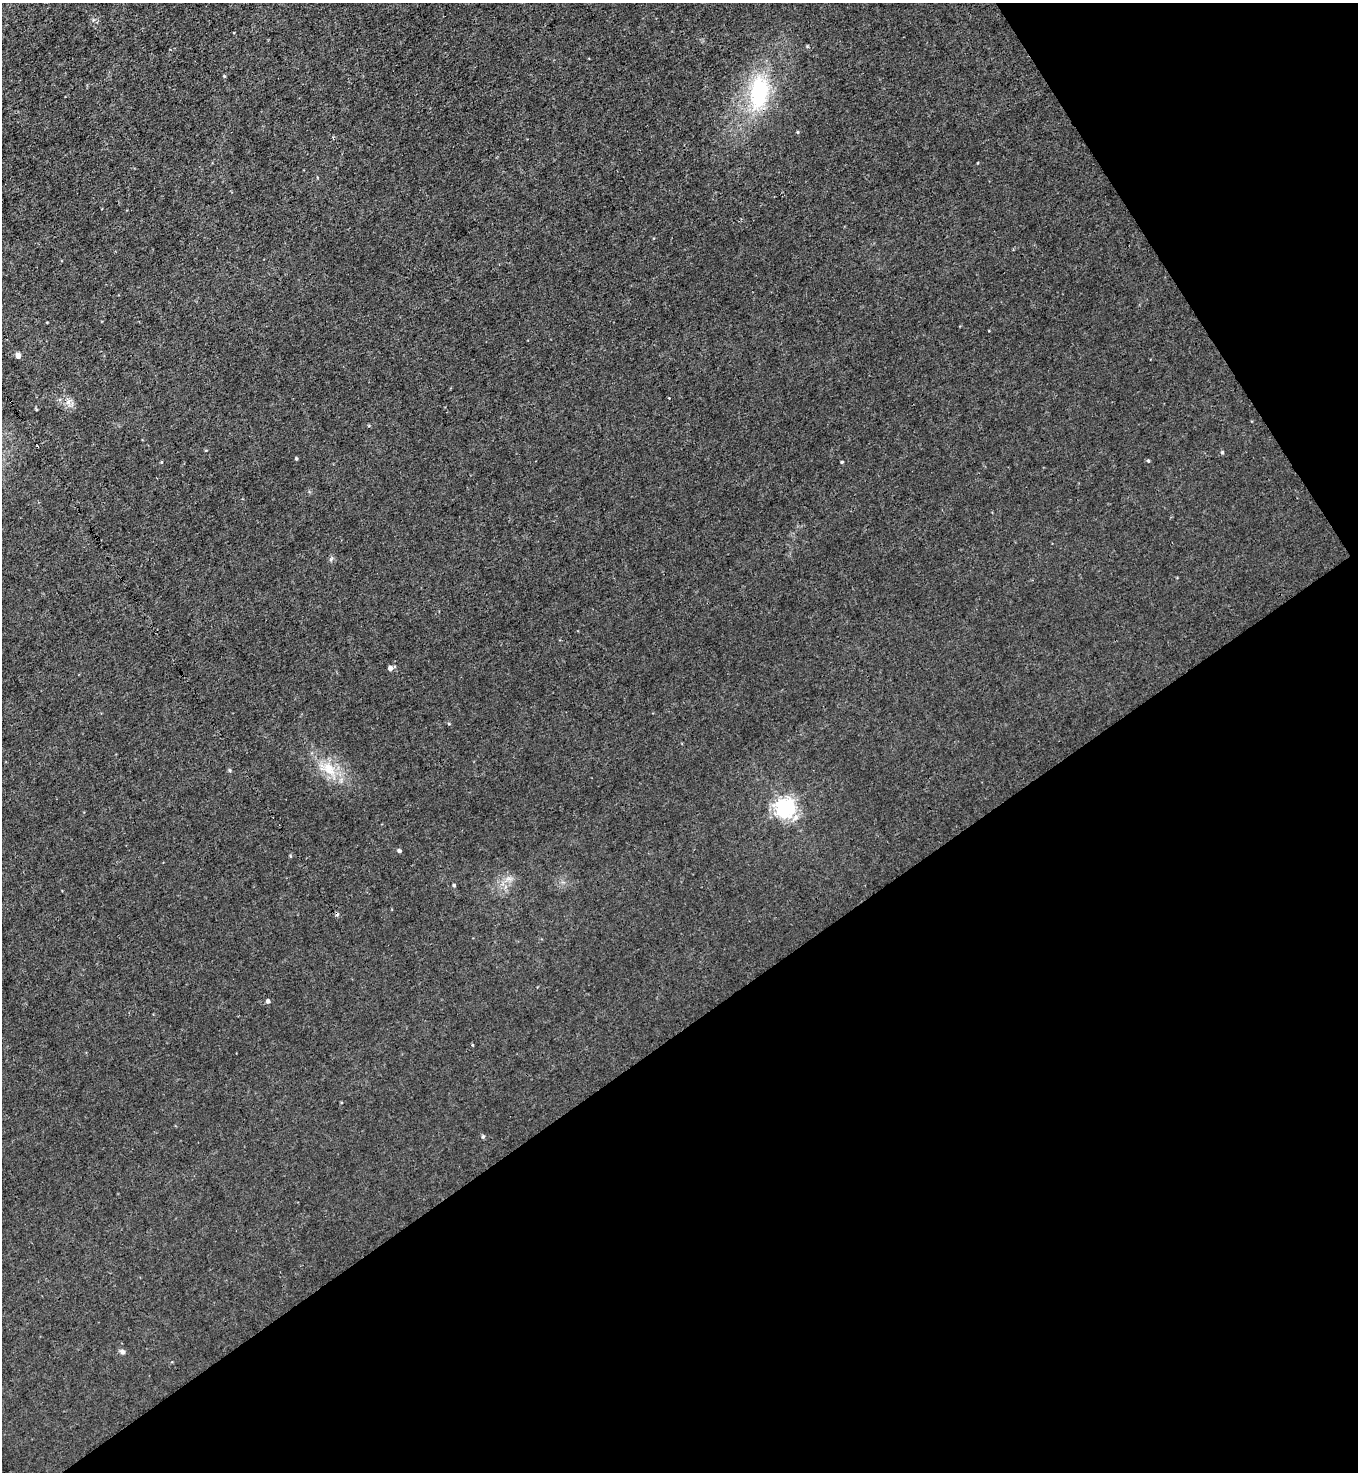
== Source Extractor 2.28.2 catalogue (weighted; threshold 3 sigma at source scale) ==
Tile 12 of 4 x 4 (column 4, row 3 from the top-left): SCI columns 4361-5716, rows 1471-2940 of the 5870 x 5879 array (HDU 1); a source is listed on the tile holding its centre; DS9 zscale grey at full resolution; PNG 1360 x 1474 px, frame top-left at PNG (2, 3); no overlay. Shown black and unused: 35% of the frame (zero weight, under 3 of 4 exposures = <1% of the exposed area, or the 3 px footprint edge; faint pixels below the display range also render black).
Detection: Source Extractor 2.28.2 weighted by HDU 2 'WHT'; one run over the whole footprint, this tile lists its part. Background 0.00828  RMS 0.0024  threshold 0.0109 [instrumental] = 3 sigma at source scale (4.5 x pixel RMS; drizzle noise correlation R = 1.50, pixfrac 1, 0.05/0.05 arcsec/px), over >= 5 px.
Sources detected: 19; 1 cosmic-ray / hot-pixel residue — not listed; the other 18 listed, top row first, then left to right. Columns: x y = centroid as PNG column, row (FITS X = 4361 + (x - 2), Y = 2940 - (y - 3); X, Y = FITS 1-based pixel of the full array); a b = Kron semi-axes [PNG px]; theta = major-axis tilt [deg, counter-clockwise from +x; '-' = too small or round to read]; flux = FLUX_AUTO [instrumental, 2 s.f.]
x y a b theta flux
224 76 4 3 - 0.24
759 93 47 25 82 21
798 132 5 3 - 0.24
18 355 4 4 - 1.9
1222 452 5 4 - 0.31
296 458 3 3 - 0.34
1148 461 4 4 - 0.29
161 462 5 3 - 0.22
842 462 3 3 - 0.29
390 668 5 5 - 0.99
329 769 23 14 -48 5.8
784 808 7 6 - 130
399 851 4 4 - 0.58
508 879 7 4 19 0.76
454 885 4 4 - 0.36
268 1001 5 5 - 0.62
483 1137 5 4 - 0.37
122 1352 7 6 - 0.71
Overlapping masked pixels (flux is a lower limit): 1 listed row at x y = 759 93